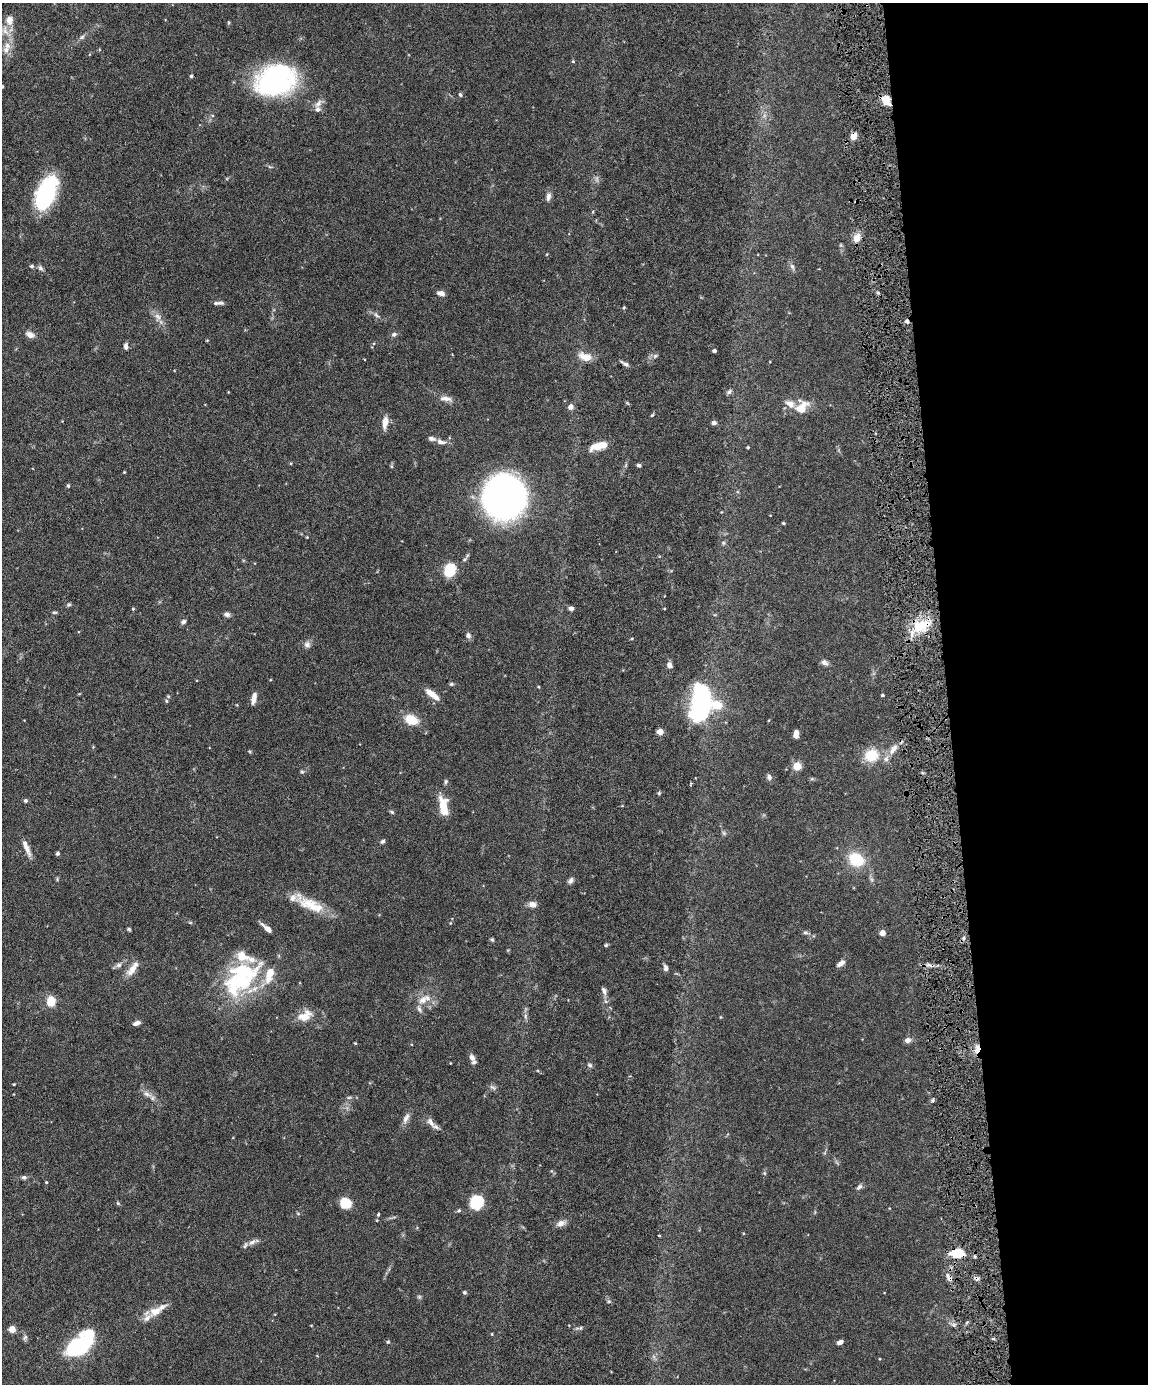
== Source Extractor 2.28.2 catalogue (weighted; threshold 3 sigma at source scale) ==
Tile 8 of 4 x 3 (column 4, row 2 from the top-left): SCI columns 3439-4584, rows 1621-3002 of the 4586 x 4516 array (HDU 1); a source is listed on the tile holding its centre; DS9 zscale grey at full resolution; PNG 1150 x 1386 px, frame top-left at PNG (2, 3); no overlay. Shown black and unused: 18% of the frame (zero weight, under 4 of 8 exposures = <1% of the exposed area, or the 3 px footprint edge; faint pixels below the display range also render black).
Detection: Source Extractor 2.28.2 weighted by HDU 2 'WHT'; one run over the whole footprint, this tile lists its part. Background 0.0981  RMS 0.0031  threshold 0.0127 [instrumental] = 3 sigma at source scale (4.09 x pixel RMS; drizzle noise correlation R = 1.36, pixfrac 0.8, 0.05/0.05 arcsec/px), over >= 5 px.
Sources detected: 162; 1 too faint to see at this stretch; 2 inside a brighter object's white glare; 2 cosmic-ray / hot-pixel residue — not listed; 12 inside a brighter listed object's ellipse — not listed separately; the other 145 listed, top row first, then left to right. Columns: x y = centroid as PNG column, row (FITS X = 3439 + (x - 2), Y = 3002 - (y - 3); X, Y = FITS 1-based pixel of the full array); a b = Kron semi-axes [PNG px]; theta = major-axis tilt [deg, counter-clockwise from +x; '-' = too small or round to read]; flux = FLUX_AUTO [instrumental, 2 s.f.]
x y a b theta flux
9 20 13 10 -87 2.3
5 30 15 9 -63 2.5
82 37 7 5 44 0.63
7 45 12 9 -72 2.4
573 61 4 4 - 0.28
191 76 4 4 - 0.39
276 80 38 28 20 49
2 86 5 4 - 0.33
460 95 6 4 -62 0.41
886 99 9 7 -57 4.3
318 103 14 7 50 1.4
853 136 6 5 - 2.7
270 167 6 4 -18 0.37
46 193 25 12 69 50
548 197 11 6 76 1.1
593 212 5 3 - 0.25
857 238 13 8 63 2.2
32 266 5 4 - 0.43
792 267 10 5 -65 0.85
40 268 7 5 -44 0.72
441 293 8 5 -16 1.5
218 303 13 4 1 0.89
376 315 9 4 -36 0.7
158 316 12 6 -41 1.5
394 334 8 6 24 0.69
30 335 11 7 -23 1.5
207 340 4 2 - 0.2
126 346 8 5 -87 0.92
714 351 4 3 - 0.81
655 356 6 4 44 0.5
585 357 18 9 -22 3.2
625 364 12 4 -30 0.89
729 391 8 5 51 0.66
446 399 18 6 -8 1.8
790 404 12 9 -33 2.1
571 407 5 5 - 1.6
801 408 14 9 54 5.4
652 415 5 3 - 0.32
385 422 14 6 82 2.8
714 423 5 5 - 0.83
441 442 14 6 -16 1.5
597 446 17 8 18 4
748 447 4 3 - 0.33
639 465 5 4 - 0.53
124 472 4 3 - 0.24
68 486 5 4 - 0.36
505 497 27 26 - 160
783 523 4 3 - 0.34
307 537 3 3 - 0.2
723 543 6 5 - 0.51
450 570 10 8 76 12
69 605 7 4 19 0.46
571 608 6 5 - 0.81
133 609 4 3 - 0.32
54 612 6 4 -5 0.39
227 614 7 6 - 0.9
183 622 7 5 33 0.65
922 625 27 12 20 9
468 635 7 6 - 0.99
307 644 9 9 - 1.1
824 662 7 6 - 1.2
669 665 7 6 - 1.1
451 684 6 5 - 0.43
539 687 4 3 - 0.23
432 694 18 6 -38 3.1
882 695 3 3 - 0.41
168 696 5 4 - 0.34
254 698 13 5 79 1.9
166 701 5 3 - 0.31
702 704 29 17 74 49
411 720 14 10 -25 5.5
660 732 4 4 - 4.8
796 734 8 5 87 1.4
893 749 18 8 54 2.5
871 755 15 13 14 7.3
797 766 8 7 - 3.1
302 772 5 5 - 0.41
769 777 7 6 - 0.95
446 781 7 5 88 0.5
659 793 4 4 - 0.39
25 800 5 5 - 0.51
443 806 16 7 -80 7.4
392 812 7 4 -27 0.41
724 833 6 4 -46 0.47
383 841 6 4 41 0.58
27 848 21 6 -68 2.2
58 853 5 4 - 0.49
856 860 12 10 -31 12
571 880 9 5 62 0.84
310 904 42 13 -26 8.3
532 904 10 7 -15 1.4
267 928 13 5 -40 1.9
129 929 5 4 - 0.37
805 933 7 5 -8 0.56
882 933 4 4 - 3.1
492 939 5 5 - 0.37
606 945 5 4 - 0.37
841 963 10 5 35 1.5
119 965 9 6 16 0.88
666 968 7 5 -78 0.96
132 969 20 9 51 2.8
241 978 51 30 45 32
604 991 9 6 -64 1.1
423 1000 13 11 38 2.9
51 1001 10 8 87 4.6
525 1016 7 4 90 0.62
304 1017 17 11 2 3.5
137 1023 9 5 17 1.1
907 1040 7 6 - 1.2
355 1043 4 3 - 0.25
977 1049 10 5 81 1.8
472 1059 12 5 -66 1.5
590 1065 7 5 -27 0.54
14 1084 2 2 - 0.23
493 1087 11 5 -35 0.67
147 1094 11 7 -34 1.5
349 1098 6 4 2 0.44
933 1100 5 3 - 0.38
406 1118 17 6 65 1.5
431 1122 16 7 -56 1.7
764 1173 5 4 - 0.31
24 1177 6 5 - 0.64
46 1182 4 3 - 0.25
859 1187 9 5 43 0.74
477 1202 15 13 52 8.5
118 1203 6 5 - 0.39
345 1203 11 9 -28 6.6
298 1214 5 3 - 0.3
378 1214 5 4 - 0.31
561 1223 11 7 24 1.6
659 1235 4 3 - 0.2
252 1242 13 6 33 1.4
958 1253 11 7 -2 9.7
949 1278 15 5 -58 1.3
464 1292 5 5 - 0.43
419 1297 6 4 0 0.41
155 1311 17 11 23 3.3
311 1325 3 2 - 0.19
581 1328 6 4 88 0.37
12 1329 4 4 - 5.8
492 1334 4 3 - 0.24
25 1337 8 5 63 0.61
388 1342 5 4 - 0.3
840 1342 7 5 28 0.88
78 1347 15 9 25 45
Overlapping masked pixels (flux is a lower limit): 7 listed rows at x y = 886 99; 853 136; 857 238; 922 625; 977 1049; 958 1253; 949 1278
Isophote crosses this tile's border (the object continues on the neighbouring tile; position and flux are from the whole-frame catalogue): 1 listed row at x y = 2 86